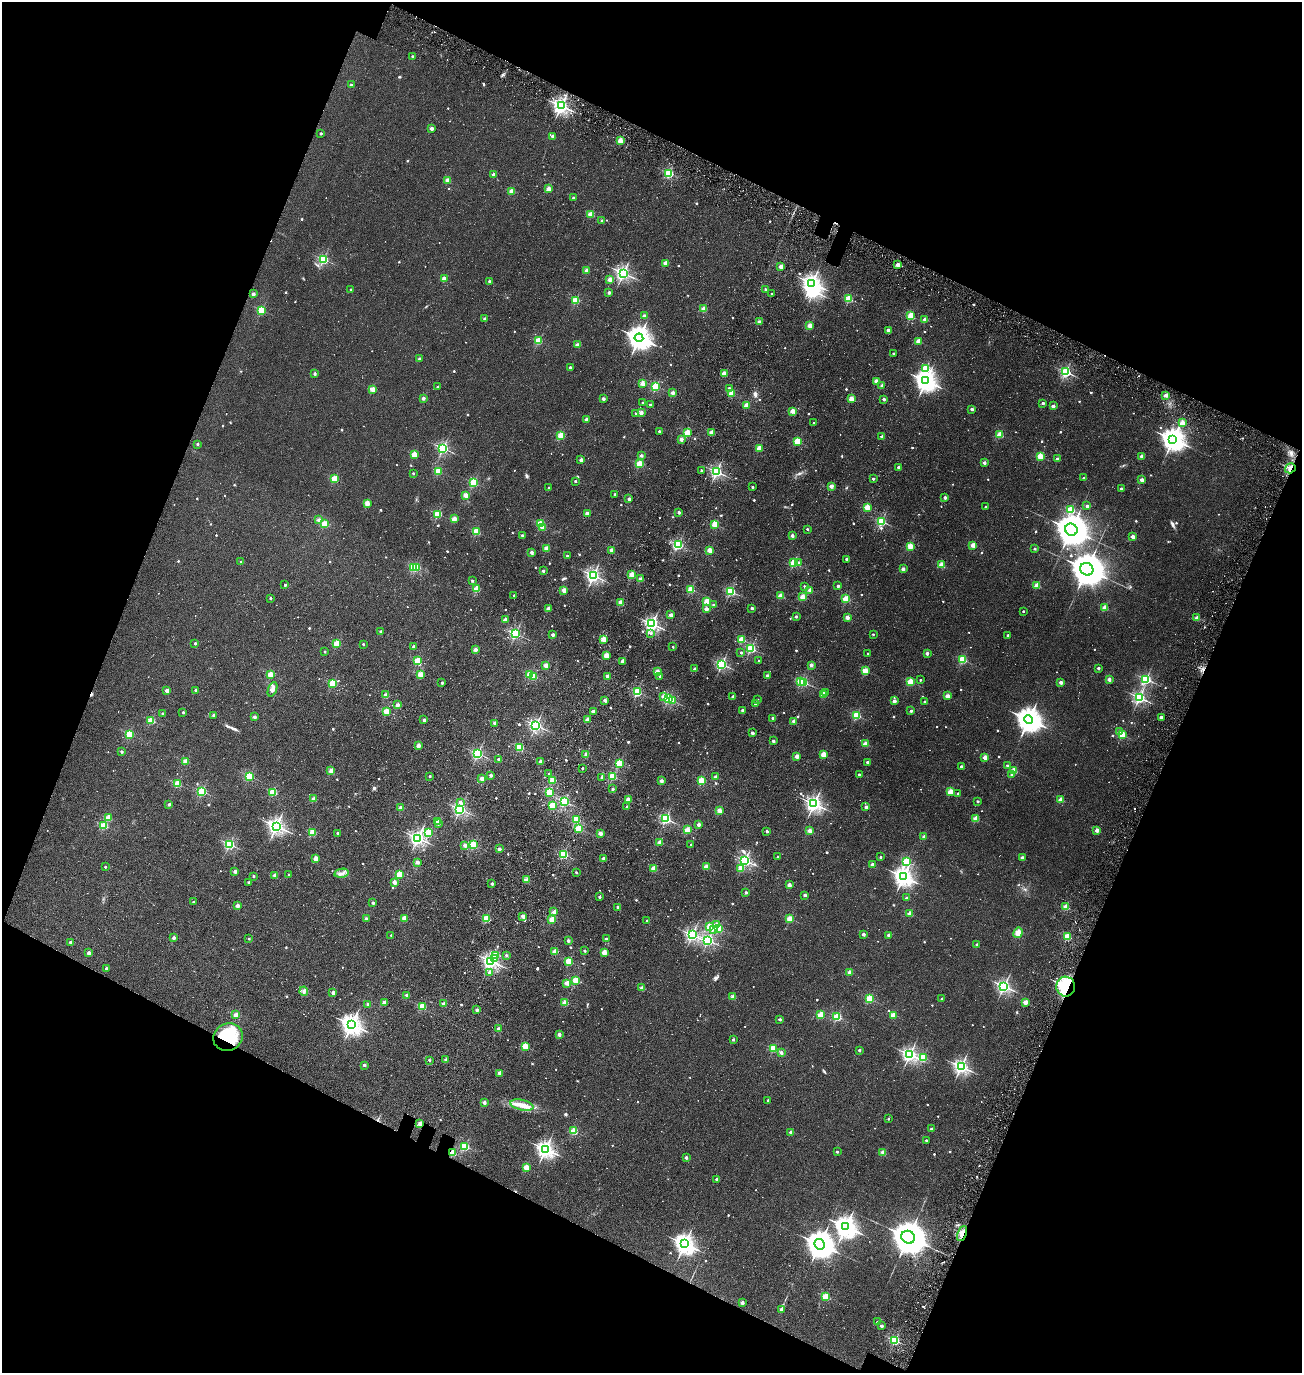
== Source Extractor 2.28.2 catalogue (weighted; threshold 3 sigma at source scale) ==
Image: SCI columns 484-5680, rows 245-5727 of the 5922 x 5903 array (HDU 1 of 3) = the unmasked area's bounding box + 8 px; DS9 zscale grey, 4 x 4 block average (1 PNG px = mean of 4 x 4 image px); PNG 1304 x 1375 px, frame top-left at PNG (2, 2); each listed source drawn as its Kron ellipse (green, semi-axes under 4 px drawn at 4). Shown black and unused: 42% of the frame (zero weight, under 3 of 5 exposures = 11% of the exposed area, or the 3 px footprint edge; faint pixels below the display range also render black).
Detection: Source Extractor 2.28.2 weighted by HDU 2 'WHT'. Background 0.0815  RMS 0.026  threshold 0.118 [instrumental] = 3 sigma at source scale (4.5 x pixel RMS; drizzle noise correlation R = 1.50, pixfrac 1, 0.05/0.05 arcsec/px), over >= 5 px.
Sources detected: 951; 16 too faint to see at this stretch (4 x 4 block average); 2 inside a brighter object's white glare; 5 cosmic-ray / hot-pixel residue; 1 long thin detection or spike segment (spike, bleed or trail) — neither listed nor drawn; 9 coinciding with a brighter row at this scale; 7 inside a brighter listed object's ellipse — not listed separately; of the other 911, all 500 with FLUX_AUTO >= 44.3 (the completeness limit of this list) listed and drawn (411 fainter detections not listed), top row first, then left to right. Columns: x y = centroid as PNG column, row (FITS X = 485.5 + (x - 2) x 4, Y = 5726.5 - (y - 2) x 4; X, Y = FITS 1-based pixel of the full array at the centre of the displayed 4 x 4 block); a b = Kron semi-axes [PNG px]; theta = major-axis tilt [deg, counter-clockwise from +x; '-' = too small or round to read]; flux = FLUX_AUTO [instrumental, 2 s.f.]
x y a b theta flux
412 56 2 2 - 71
351 85 2 2 - 65
561 106 2 2 - 6700
432 128 2 2 - 220
321 133 2 2 - 78
553 136 2 2 - 190
620 141 2 2 - 630
669 173 2 2 - 1800
493 175 2 2 - 210
448 181 2 2 - 430
549 189 2 2 - 500
512 191 2 2 - 500
573 198 2 2 - 87
591 214 2 2 - 610
602 221 2 2 - 92
323 259 2 2 - 2100
666 263 2 2 - 420
898 265 2 2 - 360
781 266 2 2 - 400
587 271 2 2 - 330
623 273 2 2 - 5000
444 279 2 2 - 350
610 279 2 2 - 370
489 281 2 2 - 110
812 283 3 3 - 8000
351 290 2 2 - 80
766 290 2 2 - 180
609 292 2 2 - 140
253 294 2 2 - 210
772 294 2 2 - 65
849 299 2 2 - 1000
576 300 2 2 - 1100
704 309 2 2 - 560
262 310 2 2 - 1200
644 316 2 2 - 200
911 316 2 2 - 960
484 319 2 2 - 110
925 319 2 2 - 190
759 322 2 2 - 240
810 325 2 2 - 460
888 330 2 2 - 170
639 338 4 4 - 16000
538 341 2 2 - 930
918 341 2 2 - 440
577 345 2 2 - 260
893 353 2 2 - 46
419 359 2 2 - 130
570 367 2 2 - 100
926 368 2 2 - 1100
1066 372 2 2 - 2800
314 373 2 2 - 130
724 374 2 2 - 500
876 381 2 2 - 340
926 381 3 3 - 13000
642 383 2 2 - 460
882 386 2 2 - 200
437 387 2 2 - 75
656 387 2 2 - 1300
729 388 2 2 - 88
373 389 2 2 - 500
673 393 2 2 - 260
732 393 2 2 - 790
1166 395 2 2 - 200
423 398 2 2 - 180
603 399 2 2 - 170
851 399 2 2 - 500
884 399 2 2 - 120
643 403 2 2 - 59
1043 403 2 2 - 100
650 405 2 2 - 65
746 405 2 2 - 460
1053 406 2 2 - 210
972 409 2 2 - 140
793 411 2 2 - 470
636 413 2 2 - 56
641 413 2 2 - 310
586 420 2 2 - 190
814 423 2 2 - 61
1182 423 2 2 - 530
659 431 2 2 - 82
712 432 2 2 - 440
687 433 2 2 - 1000
561 435 2 2 - 860
1000 435 2 2 - 700
882 437 2 2 - 180
681 439 2 2 - 250
1173 439 4 3 - 15000
797 441 2 2 - 890
197 444 2 2 - 89
443 448 2 2 - 3100
759 448 2 2 - 630
414 454 2 2 - 690
641 455 2 2 - 110
1040 456 2 2 - 890
1142 456 2 2 - 280
1057 459 2 2 - 110
581 460 2 2 - 220
984 463 2 2 - 170
640 464 2 2 - 1000
899 467 2 2 - 150
1290 468 6 4 35 90
701 470 2 2 - 71
438 471 2 2 - 910
716 472 2 2 - 3500
413 473 2 2 - 45
1083 478 2 2 - 62
334 479 2 2 - 860
873 479 2 2 - 82
1142 480 2 2 - 260
575 481 2 2 - 66
474 483 2 2 - 1500
831 486 2 2 - 310
752 487 2 2 - 78
549 488 2 2 - 49
1121 489 2 2 - 120
615 494 2 2 - 70
465 495 2 2 - 450
945 497 2 2 - 150
629 499 2 2 - 150
367 503 2 2 - 480
1087 506 2 2 - 150
867 507 2 2 - 750
986 507 2 2 - 67
1071 510 2 2 - 1100
679 512 2 2 - 130
587 513 2 2 - 290
438 514 2 2 - 1000
454 519 2 2 - 420
319 520 2 2 - 200
881 521 2 2 - 1900
325 524 2 2 - 800
541 524 2 2 - 880
715 524 2 2 - 840
543 528 2 2 - 280
807 529 2 2 - 49
1071 530 6 6 - 35000
476 532 2 2 - 1000
522 535 2 2 - 95
792 536 2 2 - 210
1133 537 2 2 - 270
678 545 2 2 - 1400
973 545 2 2 - 450
910 546 2 2 - 640
546 548 2 2 - 430
1035 549 2 2 - 83
612 550 2 2 - 260
710 550 2 2 - 520
532 552 2 2 - 180
567 556 2 2 - 91
846 559 2 2 - 62
241 562 2 2 - 87
793 563 2 2 - 1300
799 563 2 2 - 110
941 565 2 2 - 580
413 567 2 2 - 730
417 567 2 2 - 890
903 569 2 2 - 310
1087 569 7 6 - 40000
543 571 2 2 - 100
632 575 2 2 - 690
593 576 2 2 - 4800
641 579 2 2 - 320
472 581 2 2 - 91
285 585 2 2 - 71
1037 585 2 2 - 510
838 586 2 2 - 110
805 587 2 2 - 100
477 589 2 2 - 830
691 589 2 2 - 870
564 590 2 2 - 390
810 590 2 2 - 350
730 591 2 2 - 2000
514 595 2 2 - 58
780 596 2 2 - 500
802 597 2 2 - 580
270 598 2 2 - 77
846 599 2 2 - 510
707 601 2 2 - 720
621 603 2 2 - 580
714 605 2 2 - 140
752 608 2 2 - 110
1105 608 2 2 - 560
548 609 2 2 - 300
706 609 2 2 - 240
1023 611 2 2 - 53
671 615 2 2 - 260
796 617 2 2 - 97
847 617 2 2 - 340
1197 618 2 2 - 370
505 620 2 2 - 280
652 624 2 2 - 5300
381 632 2 2 - 150
651 633 2 2 - 61
515 634 2 2 - 2600
873 634 2 2 - 49
553 635 2 2 - 180
1008 635 2 2 - 76
603 639 2 2 - 680
742 639 2 2 - 860
195 643 2 2 - 100
337 644 2 2 - 950
363 644 2 2 - 56
414 647 2 2 - 150
673 647 2 2 - 44
751 648 2 2 - 1900
475 650 2 2 - 260
325 652 2 2 - 62
741 652 2 2 - 81
927 653 2 2 - 180
868 654 2 2 - 45
606 656 2 2 - 630
962 660 2 2 - 1300
417 661 2 2 - 830
622 661 2 2 - 220
759 661 2 2 - 57
722 664 2 2 - 3100
546 665 2 2 - 410
811 665 2 2 - 240
1098 668 2 2 - 120
695 669 2 2 - 180
866 671 2 2 - 620
657 672 2 2 - 410
271 674 2 2 - 640
421 674 2 2 - 560
530 674 2 2 - 640
534 676 2 2 - 620
607 676 2 2 - 180
660 676 2 2 - 66
767 676 2 2 - 170
1109 679 2 2 - 230
1146 679 2 2 - 2600
920 680 2 2 - 46
801 681 2 2 - 1100
804 682 2 2 - 1000
910 682 2 2 - 920
1061 682 2 2 - 220
333 683 2 2 - 1200
442 683 2 2 - 92
272 689 7 4 68 66
196 690 2 2 - 170
167 691 2 2 - 290
637 692 2 2 - 1600
826 692 2 2 - 55
823 694 2 2 - 490
386 695 2 2 - 290
664 696 2 2 - 280
947 696 2 2 - 350
733 697 2 2 - 180
1139 698 2 2 - 3700
668 699 2 2 - 1600
605 700 2 2 - 210
758 700 2 2 - 58
672 701 2 2 - 590
894 701 2 2 - 220
925 701 2 2 - 57
755 703 2 2 - 130
397 705 2 2 - 270
386 711 2 2 - 800
593 711 2 2 - 180
743 711 2 2 - 200
911 711 2 2 - 120
183 712 2 2 - 67
162 713 2 2 - 47
213 715 2 2 - 160
856 715 2 2 - 1400
254 717 2 2 - 190
1161 717 2 2 - 180
773 718 2 2 - 160
424 720 2 2 - 180
587 720 2 2 - 270
1029 720 4 4 - 18000
151 721 2 2 - 1000
794 721 2 2 - 290
494 723 2 2 - 190
536 725 2 2 - 4000
1119 732 2 2 - 93
752 733 2 2 - 200
129 734 2 2 - 1200
1122 735 2 2 - 1100
773 741 2 2 - 120
865 744 2 2 - 450
418 746 2 2 - 280
519 747 2 2 - 1300
121 752 2 2 - 120
478 754 2 2 - 2800
823 754 2 2 - 650
586 755 2 2 - 330
797 756 2 2 - 330
985 757 2 2 - 380
499 759 2 2 - 230
185 761 2 2 - 530
541 762 2 2 - 250
867 762 2 2 - 120
619 763 2 2 - 1100
1007 765 2 2 - 50
961 766 2 2 - 130
582 768 2 2 - 65
331 771 2 2 - 470
1014 771 2 2 - 760
549 774 2 2 - 100
490 775 2 2 - 120
859 775 2 2 - 130
1012 775 2 2 - 74
249 776 2 2 - 1600
430 776 2 2 - 61
612 776 2 2 - 1100
602 777 2 2 - 140
716 777 2 2 - 200
482 779 2 2 - 290
552 780 2 2 - 590
701 780 2 2 - 840
661 781 2 2 - 220
177 784 2 2 - 950
613 789 2 2 - 96
202 791 2 2 - 1700
273 792 2 2 - 1200
549 792 2 2 - 1200
950 792 2 2 - 720
958 793 2 2 - 47
314 799 2 2 - 350
628 800 2 2 - 370
1061 800 2 2 - 440
978 801 2 2 - 62
460 802 2 2 - 110
565 802 2 2 - 2200
169 804 2 2 - 150
814 804 3 2 - 6900
552 806 2 2 - 980
627 807 2 2 - 62
866 807 2 2 - 170
401 808 2 2 - 310
460 809 2 2 - 4000
719 810 2 2 - 450
108 818 2 2 - 560
576 819 2 2 - 1300
666 819 2 2 - 2700
976 819 2 2 - 600
438 821 2 2 - 360
438 823 2 2 - 110
104 825 2 2 - 960
699 825 2 2 - 180
276 826 3 2 - 7400
579 828 2 2 - 1000
687 830 2 2 - 660
1097 830 2 2 - 290
767 831 2 2 - 100
810 831 2 2 - 330
312 833 2 2 - 690
338 833 2 2 - 160
428 833 2 2 - 830
600 833 2 2 - 320
924 837 2 2 - 200
418 838 2 2 - 5500
660 842 2 2 - 380
229 844 2 2 - 2300
465 845 2 2 - 260
473 845 2 2 - 1600
691 845 2 2 - 52
499 849 2 2 - 200
564 854 2 2 - 1800
778 857 2 2 - 63
880 857 2 2 - 51
603 858 2 2 - 170
1022 858 2 2 - 240
316 859 2 2 - 570
745 861 2 2 - 3600
417 862 2 2 - 200
906 862 2 2 - 1400
872 864 2 2 - 220
105 867 2 2 - 59
706 867 2 2 - 420
653 868 2 2 - 480
741 868 2 2 - 440
235 872 2 2 - 220
576 872 2 2 - 58
342 873 7 3 12 61
400 874 2 2 - 1000
275 875 2 2 - 230
289 875 2 2 - 59
253 876 2 2 - 59
903 877 3 3 - 9900
527 880 2 2 - 440
248 882 2 2 - 73
394 882 2 2 - 250
492 884 2 2 - 110
789 885 2 2 - 260
746 892 2 2 - 98
805 895 2 2 - 140
599 897 2 2 - 95
907 898 2 2 - 130
194 902 2 2 - 95
373 903 2 2 - 120
237 906 2 2 - 270
618 907 2 2 - 170
1066 907 2 2 - 560
554 912 2 2 - 320
910 914 2 2 - 430
523 916 2 2 - 260
404 918 2 2 - 460
366 919 2 2 - 140
487 919 2 2 - 1100
552 919 2 2 - 600
790 919 2 2 - 670
647 921 2 2 - 92
717 925 2 2 - 470
709 927 2 2 - 750
713 929 2 2 - 170
719 929 2 2 - 830
1018 933 5 4 - 130
863 934 2 2 - 180
391 935 2 2 - 45
692 935 2 2 - 4000
889 935 2 2 - 150
1067 937 2 2 - 1000
173 938 2 2 - 180
249 939 2 2 - 49
606 939 2 2 - 79
708 940 2 2 - 3000
568 941 2 2 - 170
71 942 2 2 - 180
977 944 2 2 - 78
555 951 2 2 - 420
584 951 2 2 - 89
604 952 2 2 - 600
89 953 2 2 - 270
495 955 2 2 - 290
506 955 2 2 - 88
495 958 2 2 - 140
491 961 2 2 - 6400
569 961 2 2 - 990
106 968 2 2 - 140
489 972 2 2 - 150
850 972 2 2 - 380
576 980 2 2 - 810
567 983 2 2 - 440
1004 986 2 2 - 4400
1066 987 10 9 - 1200
642 988 2 2 - 300
304 991 4 4 - 46
333 993 2 2 - 230
407 995 2 2 - 190
733 997 2 2 - 320
869 999 2 2 - 1100
942 999 2 2 - 85
384 1002 2 2 - 250
1025 1002 2 2 - 390
565 1003 2 2 - 550
368 1004 2 2 - 270
444 1004 2 2 - 390
422 1006 2 2 - 950
477 1010 2 2 - 140
236 1015 2 2 - 470
820 1015 2 2 - 760
893 1015 2 2 - 570
837 1017 2 2 - 1400
780 1019 2 2 - 110
351 1025 3 3 - 12000
498 1029 2 2 - 180
559 1034 2 2 - 250
228 1037 15 13 29 650
733 1040 2 2 - 89
525 1046 2 2 - 910
773 1048 2 2 - 1100
859 1050 2 2 - 93
781 1053 2 2 - 170
910 1055 2 2 - 5400
923 1057 2 2 - 940
429 1060 2 2 - 83
446 1060 2 2 - 180
364 1065 2 2 - 130
961 1067 2 2 - 5300
499 1073 2 2 - 250
768 1100 2 2 - 58
484 1103 2 2 - 230
522 1105 12 5 -13 160
888 1119 2 2 - 55
420 1124 2 2 - 440
931 1129 2 2 - 100
574 1131 2 2 - 990
791 1132 2 2 - 160
926 1140 2 2 - 54
465 1146 2 2 - 1400
545 1149 3 3 - 8100
837 1152 2 2 - 59
883 1152 2 2 - 440
453 1153 2 2 - 850
686 1158 2 2 - 140
526 1167 2 2 - 630
717 1179 2 2 - 160
846 1227 4 3 - 14000
962 1233 8 3 66 120
908 1237 7 6 - 45000
685 1244 3 3 - 11000
819 1244 5 5 - 25000
826 1296 2 2 - 990
742 1303 2 2 - 230
781 1309 2 2 - 190
877 1322 2 2 - 80
881 1326 2 2 - 190
895 1340 2 2 - 2100
Overlapping masked pixels (flux is a lower limit): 5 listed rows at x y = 1290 468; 1066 987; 228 1037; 453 1153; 962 1233